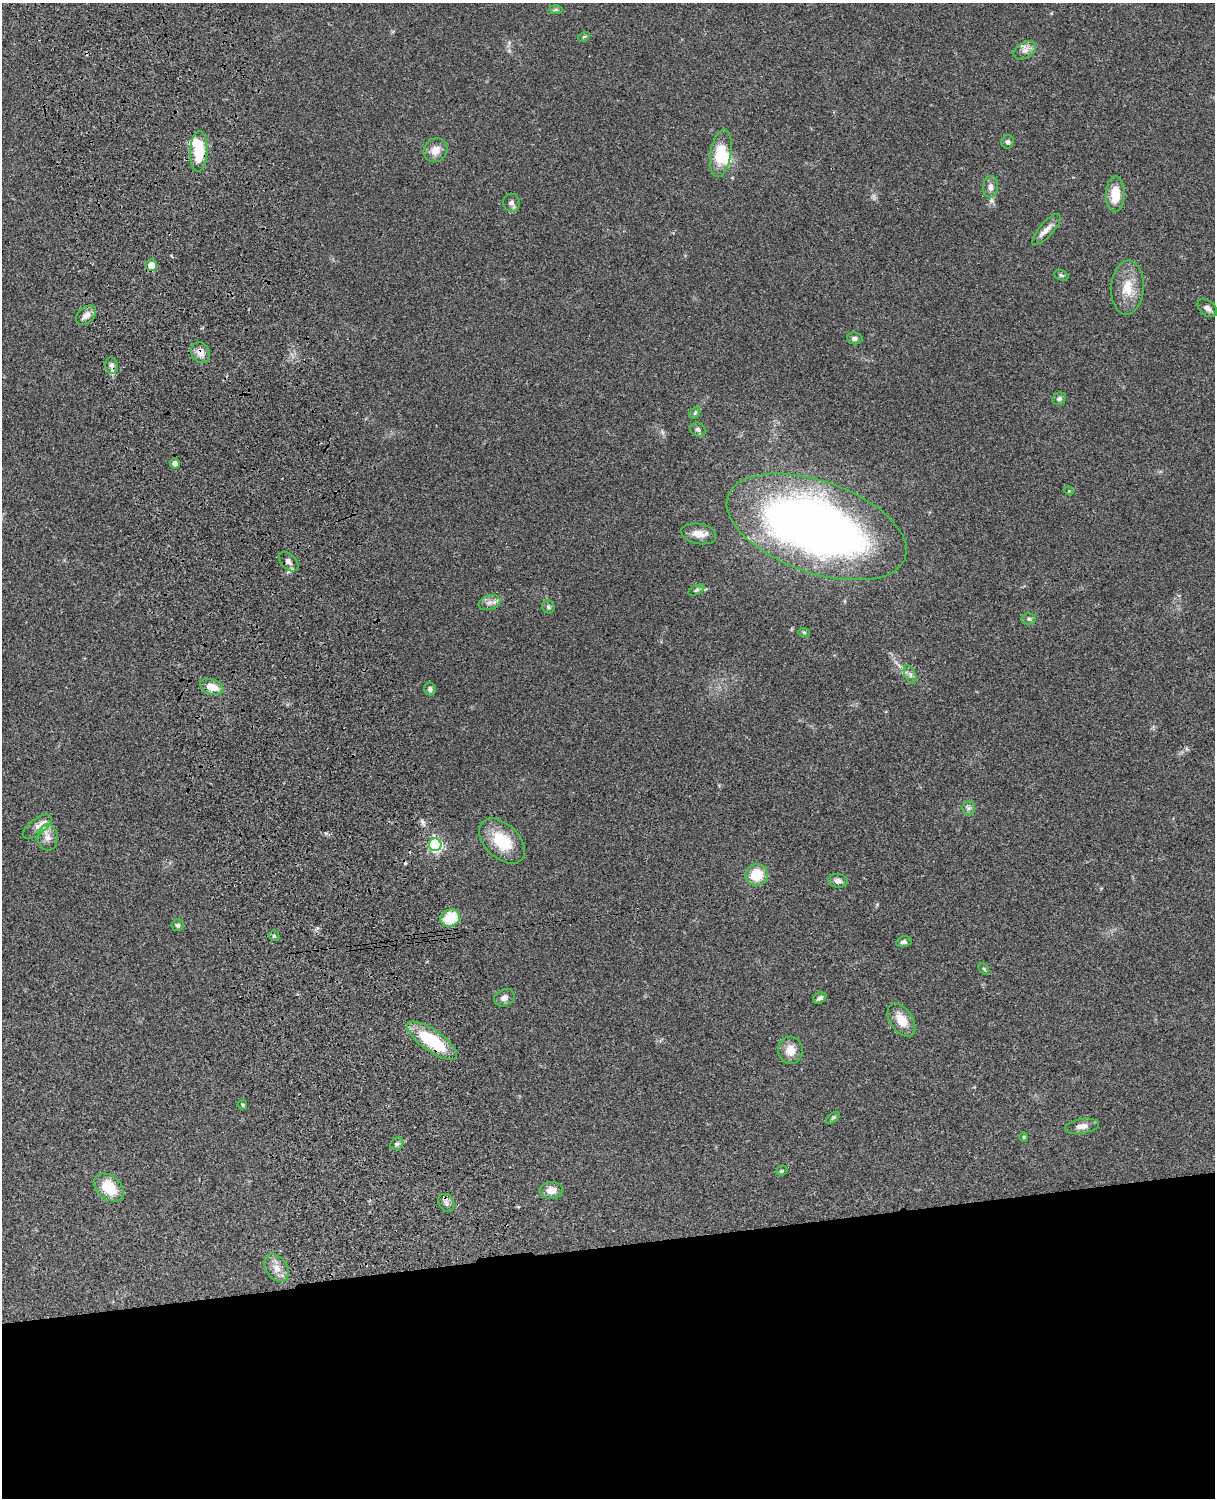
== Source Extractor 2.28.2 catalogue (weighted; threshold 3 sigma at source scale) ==
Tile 11 of 4 x 3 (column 3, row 3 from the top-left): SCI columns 2546-3758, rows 276-1771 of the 5088 x 4925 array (HDU 1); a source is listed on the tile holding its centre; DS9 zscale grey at full resolution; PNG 1217 x 1500 px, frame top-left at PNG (2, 3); each listed source drawn as its Kron ellipse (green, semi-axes under 4 px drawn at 4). Shown black and unused: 17% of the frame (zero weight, under 3 of 4 exposures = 6% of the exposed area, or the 3 px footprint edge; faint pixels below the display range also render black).
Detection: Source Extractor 2.28.2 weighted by HDU 2 'WHT'; one run over the whole footprint, this tile lists its part. Background 0.0765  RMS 0.0057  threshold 0.0258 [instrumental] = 3 sigma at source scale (4.5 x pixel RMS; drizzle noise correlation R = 1.50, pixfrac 1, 0.05/0.05 arcsec/px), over >= 5 px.
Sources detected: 69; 2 inside a brighter object's white glare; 2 cosmic-ray / hot-pixel residue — neither listed nor drawn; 3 inside a brighter listed object's ellipse — not listed separately; the other 62 listed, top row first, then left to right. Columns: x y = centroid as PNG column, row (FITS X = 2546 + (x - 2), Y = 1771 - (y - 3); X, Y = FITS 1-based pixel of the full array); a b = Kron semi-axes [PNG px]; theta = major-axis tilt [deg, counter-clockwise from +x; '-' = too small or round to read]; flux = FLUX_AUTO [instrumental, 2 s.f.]
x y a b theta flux
556 9 7 4 -1 0.94
584 37 6 4 29 0.77
1025 50 12 7 31 3.3
1008 142 7 6 - 1.5
436 150 12 11 - 5.8
199 151 20 8 87 20
721 153 24 10 81 17
990 187 11 7 88 2.9
1115 194 18 9 89 12
512 203 9 8 - 2.2
1046 229 20 7 49 4.3
151 265 5 5 - 9.3
1061 275 7 5 -19 1.1
1127 288 27 16 86 12
1207 308 11 7 -40 2.3
86 315 11 7 42 4.1
855 338 8 6 -7 2
200 353 11 9 -59 4.6
111 365 8 6 -82 2.1
1059 399 7 6 - 1.6
695 413 6 5 - 0.82
698 429 8 6 -29 1.7
175 463 5 5 - 3.1
1069 491 4 3 - 0.48
817 527 94 46 -19 450
699 534 18 10 -11 5.7
289 562 12 7 -46 2.7
696 590 9 4 28 1.2
489 602 11 7 18 2.8
548 607 6 6 - 1.2
1029 619 7 5 1 1.3
804 632 6 4 -19 0.73
910 674 10 5 -64 1.9
212 687 12 7 -19 7.1
430 689 6 6 - 1.6
969 808 7 6 - 1.6
37 827 17 7 37 3.5
48 837 13 10 -85 4.5
502 841 27 17 -43 20
435 845 6 6 - 110
757 875 11 10 - 14
838 881 9 7 -9 2.6
450 918 10 8 19 19
178 925 6 6 - 1.2
274 936 6 4 -43 0.77
904 942 8 5 11 1.9
984 969 7 3 -54 0.7
504 998 10 8 24 3
820 998 7 5 29 1.6
901 1020 18 11 -56 9.5
432 1041 29 10 -35 33
790 1050 13 12 - 6.6
243 1105 5 4 - 0.64
833 1118 8 4 37 0.93
1082 1126 17 7 8 4.4
1024 1137 4 4 - 0.56
397 1144 7 5 43 1.5
782 1171 6 4 21 0.86
109 1188 17 11 -41 16
551 1190 12 8 5 5
446 1203 9 7 -56 2.3
277 1268 15 10 -56 5.3
Overlapping masked pixels (flux is a lower limit): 6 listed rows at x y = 151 265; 200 353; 111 365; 435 845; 432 1041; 446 1203